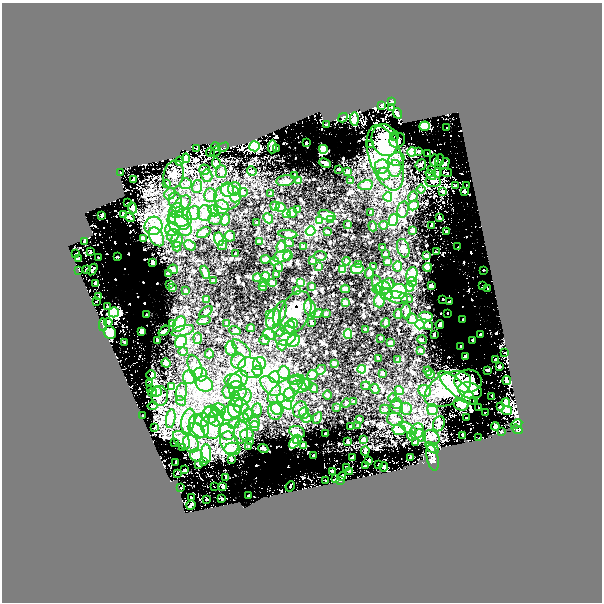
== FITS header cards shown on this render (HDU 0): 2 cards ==
NAXIS1  =                  600 / length of data axis 1
NAXIS2  =                  600 / length of data axis 2

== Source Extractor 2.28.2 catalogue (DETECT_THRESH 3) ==
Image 600 x 600 px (HDU 0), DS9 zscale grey, 1 PNG px = 1 image px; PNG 604 x 604 px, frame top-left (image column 1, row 600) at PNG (2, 3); each listed source drawn as its Kron ellipse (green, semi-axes under 4 px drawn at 4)
Background 0.0541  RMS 0.0067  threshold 0.0201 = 3 sigma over >= 5 px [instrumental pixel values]
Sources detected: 444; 1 with non-positive FLUX_AUTO (blend fragments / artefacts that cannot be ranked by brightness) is neither listed nor drawn; the other 443 listed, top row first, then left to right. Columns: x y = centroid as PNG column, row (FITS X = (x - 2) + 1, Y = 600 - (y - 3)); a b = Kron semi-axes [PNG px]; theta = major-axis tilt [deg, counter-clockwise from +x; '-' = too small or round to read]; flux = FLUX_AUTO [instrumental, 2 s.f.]
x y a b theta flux
392 101 3 2 - 0.43
381 105 3 2 - 0.34
392 107 3 3 - 0.84
397 113 5 3 - 1.6
343 118 5 3 - 0.59
354 119 7 4 -85 6.7
327 124 3 2 - 0.36
424 126 5 4 - 62
447 127 3 2 - 1.3
395 136 5 2 - 0.24
385 140 16 13 -72 8.6
397 140 8 7 - 2
306 143 3 3 - 0.62
370 145 3 3 - 0.56
254 146 5 5 - 120
215 147 4 2 - 0.31
223 147 6 3 31 0.51
272 147 6 4 87 5.1
197 148 4 2 - 0.27
276 148 3 2 - 0.65
323 149 4 4 - 41
419 151 2 2 - 0.25
210 152 4 2 - 0.44
215 152 6 3 46 0.48
412 152 5 4 - 3.7
428 153 3 2 - 0.86
186 158 5 4 - 0.81
385 158 34 16 -71 13
396 159 8 6 20 1.8
434 160 6 4 80 4
440 160 6 2 74 1.4
180 161 4 3 - 0.52
216 163 6 3 -83 0.9
325 163 6 3 -24 1.5
445 164 6 2 59 0.54
421 165 6 5 - 0.57
382 167 7 7 - 1.6
339 169 2 2 - 0.33
395 169 8 6 84 1.8
432 169 4 3 - 0.27
205 170 5 5 - 0.94
221 171 6 5 - 0.97
252 171 5 4 - 0.53
121 172 3 3 - 4.6
347 172 3 3 - 1.1
446 172 6 3 -10 0.73
437 173 5 3 - 0.97
174 174 14 10 78 3.4
384 174 6 6 - 1.2
431 175 6 4 -37 0.65
207 176 6 5 - 2.1
294 176 3 3 - 0.71
134 179 3 3 - 0.84
286 180 9 5 9 1.2
299 181 4 3 - 1.1
351 181 3 3 - 0.39
433 181 7 5 4 3.7
167 184 4 3 - 0.49
186 184 6 5 - 0.91
366 185 7 5 10 2.6
466 185 3 2 - 1.6
456 186 3 2 - 0.88
197 187 6 5 - 1
235 189 6 6 - 1.1
421 189 4 3 - 0.35
227 190 7 6 - 1.8
443 191 3 3 - 0.89
464 191 3 3 - 0.84
243 192 5 3 - 0.4
170 194 6 5 - 0.83
271 194 3 3 - 0.47
210 195 7 6 - 2.2
227 197 13 13 - 4.3
235 197 5 5 - 1.2
388 197 4 4 - 9.9
413 197 5 4 - 0.99
175 200 8 6 -77 2.3
128 203 2 2 - 0.43
182 204 11 6 42 3.5
414 205 5 4 - 3.2
275 206 4 4 - 0.92
221 207 7 6 - 2.4
280 207 5 4 - 3
133 208 5 4 - 3
297 209 3 3 - 1.2
403 209 8 5 77 1
177 211 7 7 - 3
214 211 6 5 - 7.7
371 212 3 3 - 0.34
193 213 7 6 - 3.5
205 213 8 7 - 2.8
292 213 5 5 - 1
286 214 4 4 - 3.5
123 215 4 3 - 0.81
327 215 9 4 -19 4.2
102 216 3 3 - 0.72
130 218 5 2 - 0.49
268 218 5 4 - 3.1
439 218 3 2 - 0.42
178 219 10 7 -23 4
183 219 11 8 87 4.8
215 219 6 5 - 0.91
225 220 6 4 74 1.7
319 220 4 4 - 7.1
331 220 4 4 - 2.7
393 220 6 4 76 6.2
256 223 3 3 - 0.48
179 225 13 9 -40 9
348 225 3 2 - 0.44
384 225 4 4 - 1.4
153 226 9 9 - 4.2
373 226 5 4 - 0.58
432 226 3 3 - 1.7
172 229 7 6 - 4.9
413 230 3 3 - 0.69
311 231 5 4 - 16
446 231 2 2 - 0.47
327 232 3 2 - 0.51
204 233 7 4 33 1.5
288 234 9 3 -6 1.3
173 235 6 6 - 1.3
230 236 5 5 - 2
157 237 10 6 -61 4.7
143 238 3 3 - 0.7
219 239 7 4 -79 5.7
177 240 7 6 - 2.3
85 241 3 2 - 0.46
259 241 3 3 - 0.31
289 242 5 4 - 0.67
190 245 6 5 - 1.9
222 245 5 5 - 1.2
177 246 5 4 - 0.74
281 247 6 4 83 3.4
303 247 3 3 - 0.62
382 247 3 2 - 0.28
457 247 2 2 - 0.51
403 248 9 6 -73 2.7
90 252 2 2 - 0.35
436 252 3 3 - 0.44
76 254 2 2 - 0.23
236 254 3 3 - 0.61
385 254 3 3 - 0.42
282 256 9 5 19 1.6
288 256 5 4 - 2.3
320 256 6 5 - 0.99
426 256 3 3 - 0.51
117 257 3 2 - 0.41
79 258 3 3 - 0.86
98 258 3 2 - 0.4
265 259 5 4 - 1.8
274 261 4 4 - 1.3
313 261 4 3 - 1.7
346 261 4 4 - 0.76
153 262 3 3 - 1.5
387 262 4 4 - 1.8
359 265 3 3 - 0.84
319 266 4 3 - 1.4
373 267 4 3 - 0.49
398 267 5 4 - 1.7
427 267 4 4 - 8
278 268 4 4 - 0.87
173 269 5 4 - 1.1
343 269 4 4 - 2.9
357 269 6 5 - 3.3
79 270 4 3 - 7.6
86 270 3 3 - 0.72
92 270 6 2 57 0.57
483 270 2 2 - 0.33
205 272 7 3 -70 1.4
369 273 5 3 - 1.1
168 274 3 2 - 0.35
276 274 3 3 - 0.37
412 275 7 5 75 5.4
265 277 4 4 - 4
257 278 4 3 - 1.7
213 281 3 3 - 0.76
272 282 4 4 - 1.1
301 282 4 4 - 2.5
412 282 5 4 - 2.2
263 283 4 3 - 0.57
96 284 4 3 - 3.3
169 284 2 2 - 0.3
377 284 9 5 -71 1.4
388 284 6 5 - 1.2
483 285 3 2 - 5.2
312 286 4 3 - 0.84
431 286 4 4 - 1.5
263 287 4 3 - 1.2
383 287 7 6 - 2
410 287 4 4 - 4.1
172 288 3 3 - 0.59
345 289 5 4 - 2
377 289 4 4 - 6.7
487 289 3 2 - 1.6
186 290 4 3 - 0.49
296 290 4 4 - 0.98
399 292 8 7 - 8
387 294 6 6 - 3.5
99 296 4 3 - 3.2
397 297 11 6 -11 2.1
406 298 7 4 -18 0.77
206 299 4 4 - 2
443 299 2 2 - 0.29
380 300 7 5 74 4.4
96 301 3 3 - 3.2
450 302 3 2 - 0.66
345 303 4 3 - 1.2
107 306 3 3 - 0.79
310 308 9 6 -74 1.5
406 311 7 4 88 0.87
114 312 5 5 - 93
206 312 7 3 36 0.68
280 313 12 5 72 2.4
295 313 23 14 65 9
447 313 2 2 - 0.27
317 314 6 4 28 0.78
326 314 3 3 - 0.38
398 314 4 3 - 0.71
147 315 2 2 - 0.44
269 315 4 4 - 1.3
426 316 7 3 -12 1.9
273 319 10 7 73 7.5
412 319 5 5 - 1.9
463 320 2 2 - 0.34
204 321 6 4 15 1.2
108 322 4 3 - 2.2
226 323 3 3 - 0.34
293 323 5 4 - 3.3
311 323 4 3 - 0.57
386 323 5 4 - 0.57
172 324 4 4 - 3
179 324 8 6 60 8
440 324 4 3 - 1.1
103 325 6 3 -87 1.2
420 325 5 4 - 23
429 326 4 4 - 0.62
290 327 6 5 - 2.9
251 328 4 3 - 0.72
279 330 6 6 - 1.3
366 330 3 3 - 0.9
142 331 4 4 - 6.8
164 331 6 3 38 1.3
183 331 12 5 15 1.4
235 331 6 4 -21 1.1
110 332 6 6 - 14
348 334 5 4 - 9.9
269 335 7 5 -23 3.2
434 335 3 2 - 0.5
480 335 2 2 - 0.38
285 336 11 9 20 6
198 338 6 4 86 0.6
381 338 3 2 - 0.5
157 340 3 2 - 0.47
264 340 5 4 - 0.58
422 340 5 3 - 0.36
473 340 3 3 - 0.56
294 341 7 5 34 9.9
125 342 3 2 - 0.59
181 342 7 5 62 11
390 343 4 3 - 2.4
282 345 5 4 - 3.2
461 346 3 2 - 0.42
231 348 7 5 -87 3.3
242 349 12 5 -44 1.7
421 350 4 4 - 0.69
183 351 4 4 - 0.46
505 353 3 3 - 1.4
209 354 4 4 - 0.74
466 357 4 3 - 3.5
378 359 3 2 - 0.32
398 360 4 4 - 0.79
496 360 3 3 - 0.73
239 361 7 7 - 2
166 363 5 4 - 3.7
334 363 4 3 - 1.3
259 364 7 6 - 6.2
499 366 3 3 - 0.68
195 367 12 6 -70 2.4
250 368 12 10 -25 5.1
362 369 4 4 - 12
321 370 5 4 - 0.53
488 370 3 3 - 0.88
258 371 5 5 - 16
428 371 5 4 - 0.86
284 372 6 5 - 2.8
383 373 4 3 - 0.93
200 374 7 7 - 2.6
430 374 4 3 - 0.64
151 375 5 3 - 0.84
312 375 5 5 - 2
190 377 7 6 - 4.2
275 377 6 5 - 33
238 380 11 8 41 3.6
296 380 8 5 12 1
233 381 9 7 -3 3.4
468 381 14 11 2 3.8
506 381 4 3 - 1.2
150 384 3 3 - 0.93
204 384 9 7 -28 4.6
305 384 8 5 -20 1.8
271 386 12 7 -42 3
299 386 8 5 -15 2.5
366 386 5 4 - 0.55
171 387 4 4 - 2.8
313 388 5 4 - 1.3
457 388 23 7 -42 9.4
151 389 3 3 - 0.24
375 389 5 4 - 0.93
448 389 25 15 30 11
238 390 10 8 -50 2.8
285 390 20 9 34 6.3
399 390 4 4 - 3.9
425 391 7 5 -33 2.6
470 391 12 8 -14 3.5
152 392 4 4 - 1.3
157 392 5 5 - 1.7
181 392 9 5 77 1.5
229 392 7 6 - 1.8
289 395 7 5 -88 2.7
327 395 5 3 - 0.35
160 396 10 8 -83 3.1
235 396 5 5 - 4.7
492 396 2 2 - 0.41
241 398 11 7 35 2.7
392 398 5 3 - 0.43
474 400 3 3 - 0.68
181 401 5 4 - 0.63
284 402 9 5 -45 27
354 402 4 3 - 0.59
346 403 5 4 - 0.52
396 403 5 5 - 0.77
506 403 4 4 - 21
461 404 8 6 -12 16
152 406 5 3 - 1.7
235 406 11 7 79 6.1
241 406 7 7 - 1.5
336 407 4 2 - 0.29
397 407 6 6 - 1.4
500 407 3 3 - 1.8
479 408 3 3 - 17
277 409 6 6 - 1.4
385 409 5 4 - 0.55
406 409 6 5 - 2.7
219 410 7 6 - 1.7
257 410 7 5 83 0.82
300 410 8 7 - 1.5
432 410 5 5 - 2.7
275 411 9 7 -76 1.7
507 411 5 4 - 21
212 412 8 6 -12 1.5
485 412 3 3 - 1.8
231 413 10 7 26 4.1
304 413 6 5 - 1.2
248 414 5 5 - 1.2
210 415 8 8 - 2.3
142 416 2 2 - 0.53
216 418 8 8 - 2.5
244 418 5 4 - 2.5
306 418 5 5 - 1.5
317 418 6 4 61 0.57
467 418 2 2 - 0.5
171 419 9 4 81 1.4
359 419 3 2 - 0.36
395 419 8 6 -14 1.6
203 420 7 7 - 3.1
188 421 12 6 80 2.6
254 421 7 5 -89 1.5
234 423 6 5 - 0.91
439 424 8 5 69 0.99
517 424 5 3 - 0.86
199 426 13 8 -59 6
254 426 5 4 - 0.92
358 426 3 2 - 0.35
495 426 4 3 - 4.2
211 427 12 9 -67 4.8
351 427 3 3 - 0.8
154 428 3 2 - 0.55
408 428 10 4 -32 1.1
517 429 6 3 -36 0.92
196 430 9 6 -40 2.5
399 430 6 5 - 3.2
417 431 8 6 60 1.5
227 432 8 7 - 2.5
241 432 12 7 89 3
297 432 8 6 -21 3.2
501 432 3 3 - 0.7
325 434 3 3 - 1
247 435 6 6 - 1.5
420 435 6 5 - 3.1
463 435 3 2 - 0.52
411 436 4 4 - 1.5
431 437 8 7 - 1.5
479 438 3 2 - 2.7
297 439 4 4 - 23
364 439 3 3 - 0.74
182 440 10 6 -48 2.3
250 441 3 3 - 1.2
347 441 3 2 - 0.32
175 443 3 2 - 0.56
229 443 11 8 -70 3.6
294 443 6 4 53 25
415 443 3 2 - 0.31
191 444 9 7 -57 3
304 446 4 4 - 9.2
182 447 3 2 - 0.4
249 447 3 2 - 0.38
263 448 5 3 - 0.59
432 448 7 4 -36 6.5
232 449 8 6 -1 1.8
365 451 5 2 - 0.68
206 454 9 5 -86 3.1
197 455 6 6 - 2.9
313 455 2 2 - 0.48
353 458 4 3 - 2.2
410 458 4 3 - 15
432 458 13 5 -77 2.7
231 459 4 3 - 1.3
369 460 3 3 - 1.5
176 462 3 3 - 0.65
203 462 3 2 - 0.44
199 465 4 3 - 1.2
378 465 2 2 - 0.35
366 466 4 3 - 9.5
384 467 5 3 - 1.7
346 468 4 3 - 1.2
185 470 4 3 - 1.1
333 471 3 2 - 0.73
349 471 3 3 - 1.7
177 473 3 2 - 0.25
342 476 4 3 - 1.8
226 477 3 2 - 0.27
336 479 3 3 - 0.88
326 481 2 2 - 0.3
341 481 2 2 - 0.3
223 486 3 3 - 2.9
290 486 5 3 - 31
214 487 2 2 - 1.3
181 488 3 3 - 11
248 496 2 2 - 0.32
191 498 3 3 - 4.7
206 499 2 2 - 0.32
222 499 3 2 - 0.49
191 505 5 3 - 0.96
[1 non-positive-flux detection neither listed nor drawn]